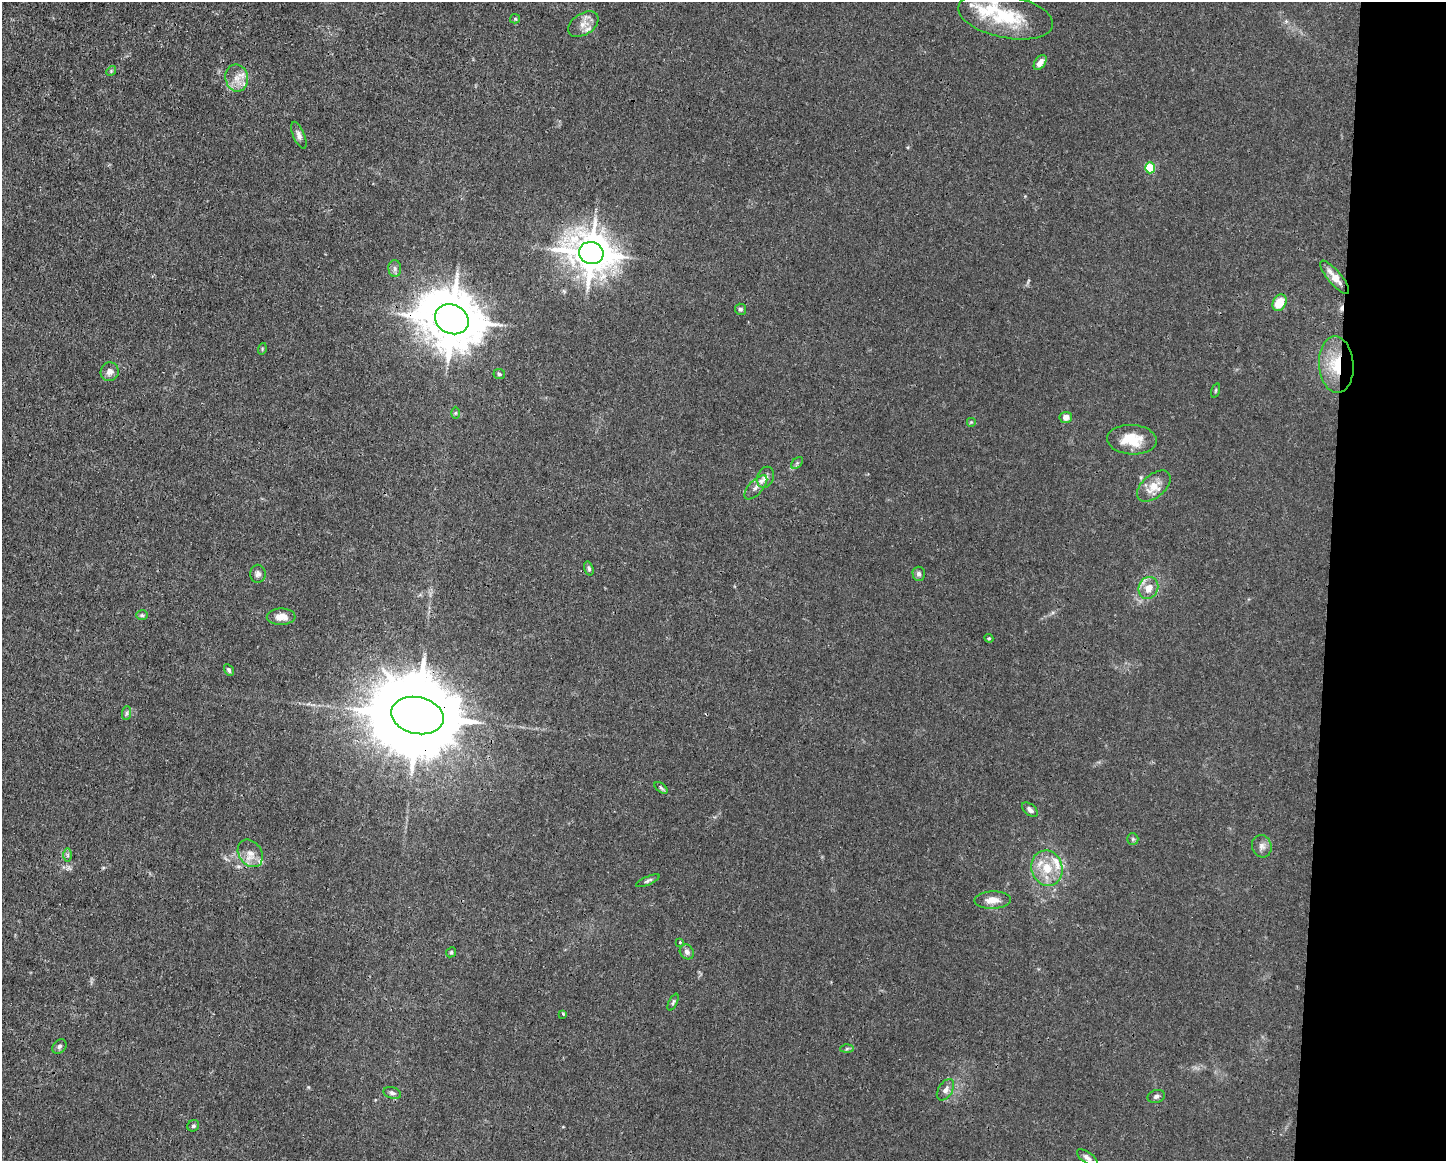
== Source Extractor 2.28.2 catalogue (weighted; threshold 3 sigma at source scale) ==
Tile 9 of 3 x 4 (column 3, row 3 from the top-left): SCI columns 2999-4442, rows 1161-2319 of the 4666 x 4638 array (HDU 1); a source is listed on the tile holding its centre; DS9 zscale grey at full resolution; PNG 1448 x 1163 px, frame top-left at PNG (2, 2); each listed source drawn as its Kron ellipse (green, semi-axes under 4 px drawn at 4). Shown black and unused: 8% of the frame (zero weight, under 3 of 4 exposures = <1% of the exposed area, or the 3 px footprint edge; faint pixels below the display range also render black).
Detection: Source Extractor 2.28.2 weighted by HDU 2 'WHT'; one run over the whole footprint, this tile lists its part. Background 0.0165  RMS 0.0025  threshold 0.0113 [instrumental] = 3 sigma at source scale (4.5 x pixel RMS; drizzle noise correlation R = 1.50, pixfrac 1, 0.05/0.05 arcsec/px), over >= 5 px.
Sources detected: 63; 1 cosmic-ray / hot-pixel residue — neither listed nor drawn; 4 inside a brighter listed object's ellipse — not listed separately; the other 58 listed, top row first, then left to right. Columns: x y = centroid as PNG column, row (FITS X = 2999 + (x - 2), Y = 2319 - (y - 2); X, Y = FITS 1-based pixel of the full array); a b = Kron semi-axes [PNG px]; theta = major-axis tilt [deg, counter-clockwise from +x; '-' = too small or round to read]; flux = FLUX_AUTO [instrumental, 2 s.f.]
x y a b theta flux
1006 16 48 21 -12 15
515 19 5 4 - 0.31
583 24 17 10 34 2.2
1040 62 8 5 55 1.7
111 71 5 4 - 0.31
237 78 14 11 -81 2.8
299 135 14 5 -67 1
1150 168 5 5 - 13
591 253 12 11 - 670
395 269 8 6 -89 0.82
1335 277 21 7 -50 3
1280 303 9 6 61 5.3
740 309 6 5 - 0.47
452 319 17 14 -25 1400
262 349 6 3 73 0.28
1336 365 28 17 -86 9.3
110 372 9 9 - 1.4
499 374 6 5 - 0.43
1216 390 7 3 71 0.27
456 413 6 4 89 0.32
1066 417 6 5 - 1.6
971 422 5 5 - 0.29
1132 440 25 15 -4 6.4
797 463 7 4 45 0.45
765 477 11 8 64 1.7
1154 486 20 11 40 3.6
756 487 15 7 48 1.5
589 568 7 4 -73 0.46
258 574 9 7 -87 0.88
919 574 7 6 - 0.77
1148 588 11 9 67 2.7
142 615 6 5 - 0.41
281 617 14 8 1 2.6
989 638 4 4 - 0.32
229 670 6 4 -60 0.52
127 713 7 4 89 0.46
417 716 26 18 -12 5600
661 788 7 4 -38 0.46
1030 810 9 5 -40 0.95
1133 839 6 5 - 0.42
1262 846 11 9 -71 1.4
250 853 15 11 -55 2.5
68 855 6 4 -89 0.43
1047 868 18 15 -73 5.8
648 881 13 4 24 0.58
993 900 18 9 2 2.4
680 942 4 3 - 0.28
451 952 5 4 - 0.32
687 952 8 6 -54 0.9
673 1002 9 4 64 0.41
563 1014 4 3 - 0.28
59 1046 8 6 45 0.59
847 1049 6 4 2 0.39
945 1090 12 7 58 1.3
392 1093 9 5 -18 0.72
1156 1096 9 6 15 0.75
193 1126 6 5 - 0.51
1087 1158 12 5 -37 0.89
Overlapping masked pixels (flux is a lower limit): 5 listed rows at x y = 591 253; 452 319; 1336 365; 417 716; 392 1093
Isophote crosses this tile's border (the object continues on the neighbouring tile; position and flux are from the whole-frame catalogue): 1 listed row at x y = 1006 16